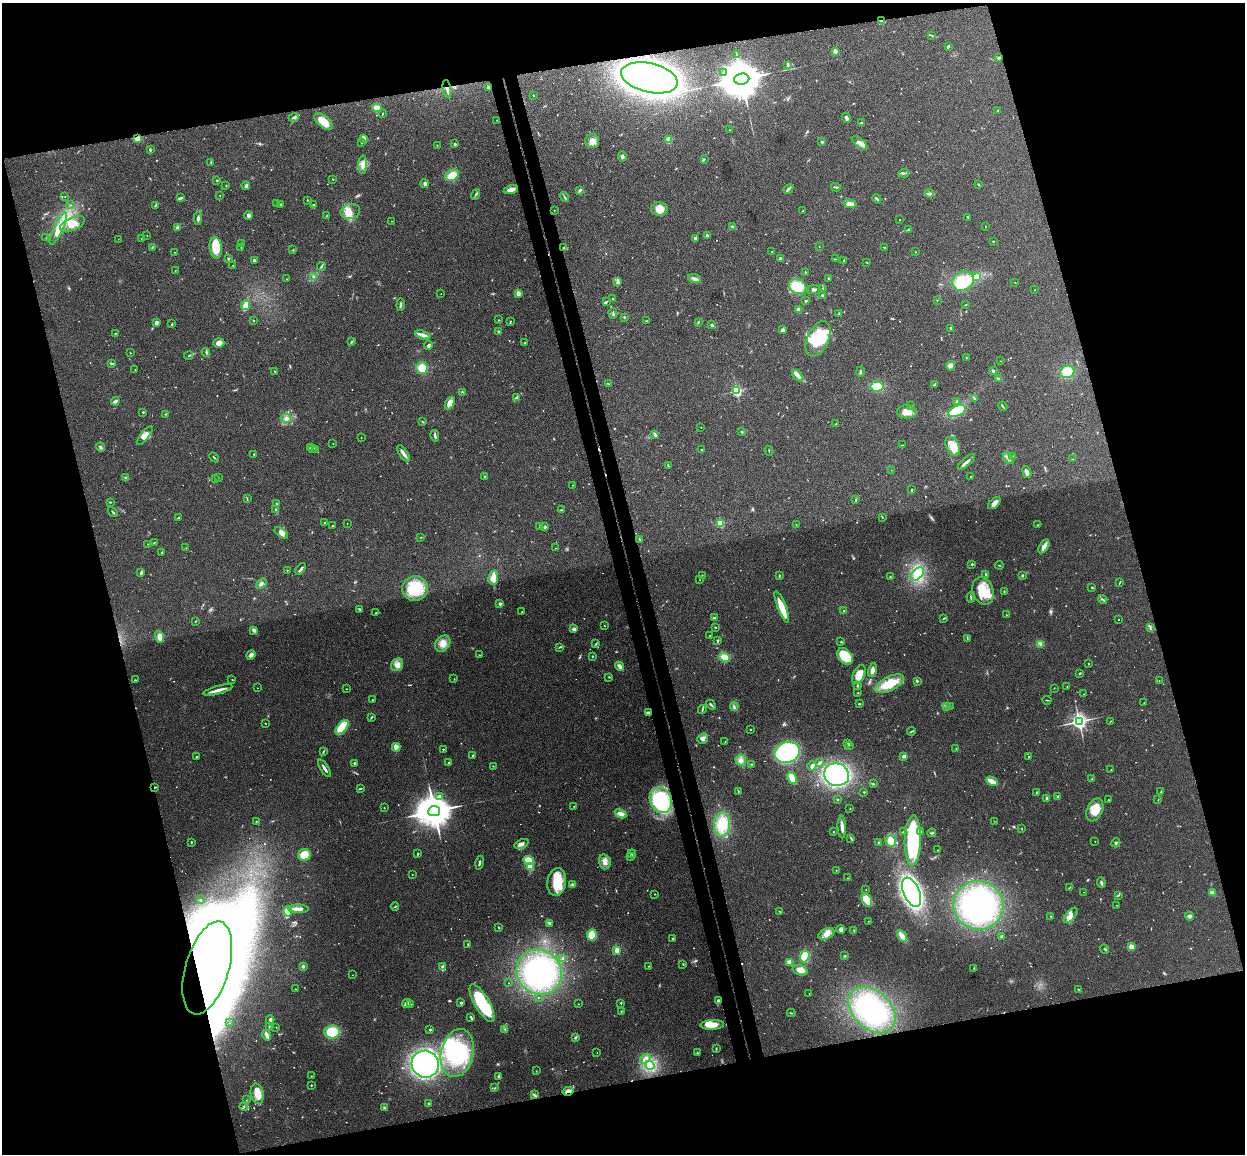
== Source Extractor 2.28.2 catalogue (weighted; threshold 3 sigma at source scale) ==
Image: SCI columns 58-5029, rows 154-4758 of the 5085 x 5029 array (HDU 1 of 3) = the unmasked area's bounding box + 8 px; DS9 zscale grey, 4 x 4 block average (1 PNG px = mean of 4 x 4 image px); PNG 1247 x 1156 px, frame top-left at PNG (2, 3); each listed source drawn as its Kron ellipse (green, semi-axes under 4 px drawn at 4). Shown black and unused: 31% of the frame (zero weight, under 3 of 4 exposures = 5% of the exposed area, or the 3 px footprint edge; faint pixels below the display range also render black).
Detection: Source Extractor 2.28.2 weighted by HDU 2 'WHT'. Background 0.0705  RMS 0.0076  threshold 0.0343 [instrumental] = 3 sigma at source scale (4.5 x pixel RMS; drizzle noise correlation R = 1.50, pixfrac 1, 0.05/0.05 arcsec/px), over >= 5 px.
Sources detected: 815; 35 too faint to see at this stretch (4 x 4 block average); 19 inside a brighter object's white glare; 10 cosmic-ray / hot-pixel residue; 1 long thin detection or spike segment (spike, bleed or trail) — neither listed nor drawn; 4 coinciding with a brighter row at this scale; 35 inside a brighter listed object's ellipse — not listed separately; of the other 711, all 500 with FLUX_AUTO >= 1.57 (the completeness limit of this list) listed and drawn (211 fainter detections not listed), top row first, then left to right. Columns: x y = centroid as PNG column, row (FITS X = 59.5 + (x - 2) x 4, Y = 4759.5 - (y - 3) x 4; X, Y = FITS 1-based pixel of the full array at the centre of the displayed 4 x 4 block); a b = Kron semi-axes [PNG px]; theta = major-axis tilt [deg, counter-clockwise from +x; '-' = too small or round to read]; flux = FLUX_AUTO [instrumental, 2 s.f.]
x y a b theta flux
881 21 3 2 - 3.9
932 35 2 2 - 2.4
948 47 3 2 - 8.1
835 51 2 2 - 69
736 54 2 2 - 1.8
999 58 3 2 - 3.5
787 66 2 2 - 3.3
723 73 2 2 - 5.9
649 78 29 14 -13 2000
742 79 7 5 6 26000
489 88 3 3 - 9.3
447 89 9 2 -80 14
533 95 2 2 - 3.9
377 108 5 2 - 53
998 111 3 2 - 5.5
383 113 2 2 - 2.6
294 117 5 3 - 10
846 118 5 3 - 14
496 120 2 2 - 2.1
324 122 11 6 -39 69
861 122 2 2 - 3.8
730 130 2 2 - 2.4
138 138 4 2 - 43
364 138 3 3 - 8.1
669 140 2 2 - 170
592 141 7 7 - 33
822 142 2 2 - 19
362 143 2 2 - 1.8
860 143 9 3 -37 20
455 144 2 2 - 6.4
437 145 2 2 - 1.9
150 150 3 2 - 6
622 156 5 3 - 8.6
704 159 3 2 - 3.3
211 162 3 2 - 3.5
363 165 9 4 89 29
904 173 5 2 - 6.9
452 175 7 5 29 56
333 179 2 2 - 2.9
217 180 2 2 - 4
425 184 4 3 - 12
226 185 2 2 - 1.9
979 185 3 2 - 3.1
246 186 4 3 - 13
836 187 5 2 - 4.2
511 189 7 3 15 29
788 189 5 2 - 9.2
580 190 4 2 - 6.2
930 193 4 3 - 8.4
476 194 5 2 - 4.9
220 195 2 2 - 2.6
65 197 2 2 - 1.7
564 197 5 2 - 5.4
180 198 4 2 - 11
877 199 5 2 - 8.1
307 200 2 2 - 2.9
277 203 3 2 - 3.8
280 204 3 2 - 5.9
850 204 7 3 -11 30
70 205 2 2 - 2
155 205 3 2 - 4
313 205 3 2 - 4.4
659 209 8 6 -3 52
554 210 2 2 - 2.9
350 211 10 7 14 45
803 211 2 2 - 2.8
248 216 4 3 - 16
326 216 2 2 - 1.7
968 217 4 2 - 4
198 218 6 3 87 11
900 220 2 2 - 4.4
391 221 2 2 - 1.6
73 224 13 6 24 55
733 226 3 3 - 8
986 226 2 2 - 1.6
177 227 4 3 - 8.2
58 228 17 4 65 69
909 229 4 2 - 6.5
147 235 2 2 - 2.7
707 235 2 2 - 32
46 238 2 2 - 2
141 238 2 2 - 1.9
695 238 3 2 - 12
118 239 2 2 - 1.9
993 241 2 2 - 5.7
241 244 2 2 - 25
152 247 2 2 - 2.3
564 247 3 2 - 3.1
819 247 2 2 - 1.6
884 247 3 2 - 2.3
216 248 10 6 -82 120
241 248 2 2 - 2.7
293 250 2 2 - 2.1
772 251 2 2 - 3.4
175 252 2 2 - 2.4
915 252 2 2 - 1.8
780 258 3 2 - 4.8
228 259 2 2 - 4.5
835 259 2 2 - 1.9
844 260 4 2 - 3.7
254 261 4 3 - 7.7
867 262 2 2 - 2.1
233 265 2 2 - 3.6
321 266 4 2 - 6.2
175 271 2 2 - 1.6
805 272 3 2 - 2.5
314 276 3 2 - 5.7
976 277 3 3 - 36
829 278 2 2 - 2.7
286 279 2 2 - 2.1
694 279 7 4 -17 14
963 281 11 9 23 150
618 282 4 4 - 11
1015 283 2 2 - 1.7
798 286 9 7 -24 120
823 288 2 2 - 2.5
814 290 7 3 2 9.2
1035 290 2 2 - 2
518 293 3 3 - 18
441 294 2 2 - 1.7
823 296 3 2 - 9.6
612 298 2 2 - 2.9
937 300 2 2 - 2
806 301 2 2 - 5.3
606 302 4 2 - 3.8
245 305 5 2 - 80
401 305 6 2 85 8.1
966 305 3 2 - 2.5
799 310 3 3 - 28
613 313 5 2 - 5.2
839 313 2 2 - 4.3
624 317 3 2 - 3.5
253 320 2 2 - 1.9
498 320 2 2 - 1.8
646 321 2 2 - 1.9
510 322 3 2 - 3.6
698 322 3 2 - 4.1
156 323 3 3 - 15
172 324 2 2 - 2.8
712 325 4 2 - 7.1
951 328 2 2 - 22
783 330 4 3 - 11
498 331 2 2 - 4.3
115 333 3 2 - 3.1
423 335 8 3 -16 24
818 339 19 10 65 180
351 342 2 2 - 3.3
219 343 5 4 - 27
525 343 3 2 - 2.6
428 345 4 3 - 11
206 352 4 2 - 4.9
130 353 2 2 - 3.8
189 355 4 2 - 3.6
966 358 2 2 - 2.2
1001 361 2 2 - 1.6
111 363 3 2 - 9.1
951 366 5 4 - 16
422 368 6 5 - 76
135 370 2 2 - 2.4
275 371 3 2 - 2.7
993 371 2 2 - 8.5
860 372 5 2 - 4.9
1067 372 7 6 - 83
798 376 7 4 -46 21
999 379 3 2 - 10
609 384 2 2 - 2.3
935 384 3 2 - 7.1
877 386 6 5 - 79
737 391 2 2 - 700
462 392 3 2 - 2.2
516 398 4 2 - 5.6
975 399 2 2 - 10
115 401 4 2 - 19
957 401 3 3 - 6.3
450 403 7 4 60 40
911 406 2 2 - 4.7
1003 406 5 2 - 4.7
957 411 9 5 24 190
143 412 2 2 - 4
907 412 10 6 -1 52
165 414 2 2 - 2.4
286 418 5 4 - 15
423 422 3 2 - 2.9
836 424 2 2 - 4
701 427 2 2 - 2.9
742 432 3 2 - 3.9
655 434 4 2 - 11
145 436 11 3 53 31
435 436 6 2 -76 8.5
361 437 2 2 - 1.7
333 444 2 2 - 2.2
902 445 2 2 - 1.6
953 446 10 6 -64 58
100 447 4 3 - 8.5
311 448 3 2 - 4.4
313 448 2 2 - 6.3
701 449 2 2 - 4.1
315 450 2 2 - 2.4
769 451 5 2 - 3.1
403 453 9 3 -56 21
254 454 2 2 - 2.3
214 457 6 2 -43 4.2
1012 457 3 2 - 5.3
1009 458 6 3 -50 14
1072 459 3 2 - 1.7
966 462 11 2 41 17
668 466 4 2 - 2.4
891 470 2 2 - 1.6
1027 472 6 3 -67 16
970 476 2 2 - 2
126 477 4 2 - 4
485 477 2 2 - 5.1
215 478 2 2 - 2.2
219 478 3 2 - 2.4
572 485 2 2 - 1.8
912 490 4 2 - 3.2
247 499 3 2 - 3.2
856 500 4 2 - 3.6
110 502 2 2 - 4.6
277 503 3 2 - 4.4
994 503 8 4 43 25
276 510 3 2 - 6.4
561 510 2 2 - 4.9
113 512 6 2 -49 5.8
882 517 2 2 - 3
178 518 3 2 - 4
324 523 2 2 - 2.7
347 523 2 2 - 2.2
720 523 2 2 - 280
796 525 2 2 - 2
1038 525 2 2 - 2
332 526 2 2 - 2.4
540 526 3 2 - 3.7
545 527 3 2 - 6.4
281 533 8 4 -37 25
421 537 2 2 - 1.8
640 540 3 2 - 3.3
154 542 2 2 - 1.9
148 544 2 2 - 2.8
1044 546 8 4 58 23
186 548 2 2 - 1.6
555 548 2 2 - 2.2
162 552 3 2 - 2.5
972 564 2 2 - 4.9
999 565 4 2 - 1.9
301 569 7 2 50 11
287 570 2 2 - 3.5
141 573 4 3 - 6.7
917 574 8 5 48 39
986 574 4 2 - 4.5
702 575 2 2 - 3.7
779 575 3 2 - 4.7
1022 575 3 2 - 3.7
890 577 2 2 - 3.4
493 578 7 5 82 41
700 580 2 2 - 1.7
1120 583 2 2 - 1.9
261 584 6 2 42 10
415 588 13 12 - 170
1092 588 2 2 - 4.2
983 591 14 10 -71 110
1004 591 2 2 - 2.4
971 597 5 2 - 5.9
1103 599 5 2 - 6.8
500 604 3 3 - 8.6
782 607 17 4 -69 88
359 609 3 2 - 5.9
844 611 2 2 - 1.7
522 612 2 2 - 4.8
376 613 3 2 - 5.9
1006 615 2 2 - 1.6
714 617 3 2 - 4.1
944 618 3 2 - 3.8
1118 620 2 2 - 3.1
195 621 3 2 - 2.1
604 626 2 2 - 2
716 627 2 2 - 3.2
1150 627 3 2 - 5.5
574 629 2 2 - 19
254 630 4 3 - 15
710 636 2 2 - 3.3
160 637 6 4 -73 37
967 638 3 2 - 3.9
718 641 4 2 - 3.7
841 642 2 2 - 8.2
443 643 9 6 50 38
596 644 3 2 - 3.9
1040 644 2 2 - 2.8
560 647 4 2 - 4.5
251 655 5 3 - 17
479 655 2 2 - 2.2
592 656 2 2 - 11
845 656 9 6 -49 130
724 657 5 4 - 67
1088 663 2 2 - 2.9
397 665 7 5 51 27
620 666 5 3 - 19
872 670 7 4 77 16
1080 673 2 2 - 6.4
859 675 10 6 66 48
609 677 2 2 - 2.7
454 679 2 2 - 1.9
135 680 2 2 - 4
232 680 2 2 - 4.2
917 681 3 2 - 3
1159 681 2 2 - 1.8
889 684 15 7 27 130
858 685 4 2 - 3.3
1067 687 2 2 - 1.9
257 688 2 2 - 3.2
1054 688 2 2 - 2.5
346 689 2 2 - 2.7
218 690 15 2 15 35
858 693 2 2 - 2.2
1084 694 2 2 - 2
372 700 2 2 - 3.7
1047 700 4 2 - 3.3
1144 703 2 2 - 2.2
859 704 3 2 - 4
711 705 5 2 - 7.2
946 706 2 2 - 3.4
950 706 2 2 - 2
734 707 4 2 - 7.1
702 710 4 2 - 4.9
648 712 3 2 - 5.8
371 717 3 2 - 3.6
1079 721 3 2 - 2100
1110 721 2 2 - 1.6
265 723 2 2 - 2.2
342 727 8 4 49 170
750 730 2 2 - 2.1
911 731 4 2 - 4.9
703 739 5 5 - 19
725 742 2 2 - 3.3
848 743 3 2 - 3.4
850 745 3 2 - 3.9
396 747 4 3 - 27
956 748 2 2 - 1.6
443 749 2 2 - 7.7
323 752 4 2 - 4.1
787 752 13 10 17 460
472 755 2 2 - 4.4
904 756 4 3 - 11
1028 756 2 2 - 1.9
196 757 2 2 - 7.9
741 760 5 5 - 21
354 763 2 2 - 9.3
449 763 3 2 - 4.5
819 763 4 2 - 8.3
751 764 2 2 - 2.8
493 766 2 2 - 2.1
812 766 5 2 - 15
324 768 10 2 -57 16
1111 769 2 2 - 1.6
837 775 13 11 -15 760
792 778 6 3 -63 74
1092 779 3 2 - 3.3
992 781 6 2 -31 71
873 784 2 2 - 1.7
155 787 2 2 - 3.2
360 789 4 2 - 4
738 791 2 2 - 2.1
864 792 2 2 - 6.7
1036 792 3 2 - 2.9
1161 792 2 2 - 3.3
440 797 3 2 - 18
1058 797 3 2 - 5.3
1047 798 2 2 - 10
838 799 2 2 - 2.5
661 800 13 10 -66 330
1109 800 3 2 - 1.9
1158 800 2 2 - 1.7
574 806 2 2 - 2.2
384 808 2 2 - 3.4
850 808 2 2 - 1.9
1095 810 12 7 66 72
434 811 6 5 - 15000
620 813 6 3 -30 28
256 821 2 2 - 3.3
994 821 2 2 - 1.7
722 824 12 8 84 78
842 827 11 3 -88 23
1022 829 2 2 - 1.7
904 831 4 2 - 5.1
833 832 2 2 - 2
920 832 4 2 - 6.9
932 833 4 2 - 5.8
851 838 3 2 - 4.3
891 841 6 5 - 64
913 841 25 8 88 480
1095 841 2 2 - 2.1
191 842 3 2 - 3
879 842 3 2 - 3.8
1116 843 5 2 - 5.6
521 844 7 4 24 19
937 850 2 2 - 1.8
418 854 3 2 - 3
632 854 4 2 - 9.2
304 855 6 5 - 96
630 856 2 2 - 3.7
529 860 5 4 - 98
605 862 7 5 -76 27
479 863 7 2 78 8
530 866 4 3 - 110
836 870 2 2 - 4.1
412 874 2 2 - 1.7
847 878 2 2 - 1.6
557 882 14 9 82 130
1101 883 5 2 - 7.9
573 885 4 3 - 11
1069 888 2 2 - 1.7
866 890 2 2 - 3
911 892 15 8 -67 1400
1084 892 2 2 - 1.8
1212 892 3 2 - 19
655 894 2 2 - 3.3
1119 895 2 2 - 2.1
200 900 2 2 - 2.1
867 900 7 4 -60 69
978 905 25 24 - 660
1117 905 2 2 - 1.6
395 907 4 2 - 3.6
299 909 10 3 -1 28
288 911 5 3 - 97
780 911 3 2 - 2.7
1071 915 9 4 50 27
1050 916 2 2 - 1.7
1190 916 4 3 - 16
868 921 2 2 - 2
549 923 3 2 - 12
499 927 2 2 - 3.3
841 929 4 4 - 14
854 930 2 2 - 2.8
826 934 8 5 25 31
592 935 5 5 - 69
902 936 6 4 -59 29
1002 936 3 2 - 8.3
672 939 2 2 - 4.2
468 944 3 2 - 2.9
1131 947 2 2 - 120
1104 949 5 2 - 4.1
617 950 3 3 - 27
805 956 6 4 69 80
845 956 2 2 - 3
563 958 4 2 - 6.1
789 962 2 2 - 150
683 964 3 2 - 2.9
303 966 3 2 - 7.5
648 966 2 2 - 2
442 967 3 3 - 9.9
207 968 48 21 73 2800
974 968 2 2 - 2.6
800 970 7 5 -18 34
539 972 23 22 - 420
353 975 2 2 - 1.8
509 983 2 2 - 1.7
295 989 2 2 - 3.2
1078 989 2 2 - 1.7
809 994 2 2 - 1.8
538 997 2 2 - 2.6
718 1001 3 3 - 5.1
407 1003 4 2 - 38
461 1003 2 2 - 21
482 1003 21 7 -60 240
621 1003 2 2 - 3.3
411 1004 2 2 - 1.9
578 1004 2 2 - 2
872 1010 27 19 -43 310
621 1011 2 2 - 3.3
791 1013 4 2 - 2.7
471 1017 3 2 - 4.8
270 1020 4 3 - 14
230 1023 2 2 - 1.8
712 1025 12 5 3 45
269 1027 2 2 - 4.5
276 1027 2 2 - 1.9
505 1029 4 2 - 4.3
430 1030 2 2 - 18
332 1032 8 6 5 140
267 1035 5 3 - 20
575 1037 3 2 - 9.1
716 1049 2 2 - 3.5
457 1053 24 16 78 310
597 1053 2 2 - 2.8
697 1053 2 2 - 3.1
645 1059 6 4 40 27
425 1064 14 13 - 1000
650 1065 4 4 - 30
536 1071 2 2 - 1.6
311 1076 2 2 - 1.7
498 1076 3 2 - 4.2
311 1085 2 2 - 2.8
495 1088 2 2 - 1.8
568 1091 5 3 - 23
257 1094 10 6 -78 46
534 1095 3 2 - 6.1
246 1100 2 2 - 1.6
429 1103 3 2 - 7.3
244 1107 4 2 - 3.1
384 1107 3 2 - 3.9
Overlapping masked pixels (flux is a lower limit): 6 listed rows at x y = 881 21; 447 89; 138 138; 155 787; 207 968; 568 1091
Diffuse or blended objects may show on this block-average render without a row.